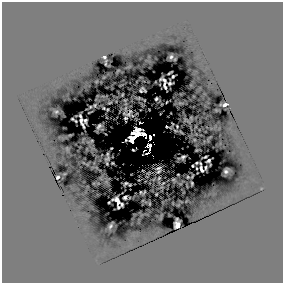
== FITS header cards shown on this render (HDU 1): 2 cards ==
NAXIS1  =                  281 /
NAXIS2  =                  281 /

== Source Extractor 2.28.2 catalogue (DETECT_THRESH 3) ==
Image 281 x 281 px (HDU 1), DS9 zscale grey, 1 PNG px = 1 image px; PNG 285 x 285 px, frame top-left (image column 1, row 281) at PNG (2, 2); no overlay
Background 0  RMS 1.2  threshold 3.67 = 3 sigma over >= 5 px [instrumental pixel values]
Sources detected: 149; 35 with non-positive FLUX_AUTO (blend fragments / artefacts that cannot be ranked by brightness) are not listed; the other 114 listed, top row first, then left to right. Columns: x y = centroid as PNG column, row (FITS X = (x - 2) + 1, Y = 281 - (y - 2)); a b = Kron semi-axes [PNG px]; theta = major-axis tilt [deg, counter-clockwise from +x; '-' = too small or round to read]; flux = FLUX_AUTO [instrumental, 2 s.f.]
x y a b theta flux
104 57 5 4 - 790
171 57 4 4 - 770
198 57 3 3 - 95
175 59 3 2 - 190
148 61 5 2 - 65
128 67 5 2 - 75
206 68 5 2 - 70
118 71 4 2 - 49
73 73 8 3 38 100
170 73 5 2 - 150
173 76 3 2 - 280
104 77 3 2 - 140
96 81 3 3 - 160
54 82 10 6 65 200
170 83 4 4 - 18
121 85 4 2 - 94
191 85 3 2 - 91
57 86 4 3 - 87
200 88 3 2 - 69
122 95 3 2 - 150
97 96 3 2 - 65
103 96 4 2 - 210
106 96 3 2 - 26
138 98 7 2 -10 190
156 99 3 3 - 350
144 100 2 2 - 18
110 102 4 2 - 120
166 102 3 2 - 160
180 103 5 2 - 120
126 104 3 3 - 79
162 104 2 2 - 130
95 105 4 3 - 290
142 105 4 2 - 47
225 105 6 4 8 2300
90 107 3 2 - 230
104 108 4 2 - 190
107 109 3 2 - 170
216 110 4 2 - 110
56 111 6 4 -15 520
130 111 3 2 - 160
90 112 5 2 - 56
128 114 6 3 -3 390
80 116 4 2 - 630
132 116 4 2 - 10
191 118 5 3 - 17
72 119 3 2 - 240
177 126 3 2 - 210
195 126 3 2 - 110
215 127 4 2 - 45
219 128 3 2 - 93
102 129 3 2 - 71
181 132 4 2 - 140
144 134 4 3 - 2200
196 134 2 2 - 89
70 135 5 2 - 150
45 137 3 2 - 55
150 137 4 2 - 3700
61 138 6 3 -12 2.4
83 140 5 2 - 48
194 140 3 2 - 160
53 148 3 2 - 47
111 148 2 2 - 370
67 149 5 4 - 110
87 149 3 2 - 110
133 150 3 2 - 500
197 150 4 2 - 9.1
107 154 4 2 - 320
182 157 6 3 23 79
205 157 4 2 - 450
107 158 5 3 - 180
83 162 3 2 - 150
107 163 4 2 - 53
112 163 3 2 - 210
196 163 2 2 - 310
193 166 2 2 - 440
206 167 4 2 - 260
197 168 2 2 - 230
201 168 8 3 -74 710
158 171 4 2 - 75
226 171 6 4 43 930
148 173 3 2 - 160
64 174 4 2 - 170
178 174 2 2 - 110
192 176 4 2 - 200
58 177 4 3 - 1200
188 177 3 2 - 130
154 179 3 2 - 69
174 180 4 3 - 160
106 181 5 3 - 34
94 183 2 2 - 120
98 183 2 2 - 96
163 183 3 2 - 61
192 183 4 2 - 270
180 184 2 2 - 89
130 185 2 2 - 320
261 188 4 3 - 180
140 192 3 2 - 130
156 194 2 2 - 160
125 197 4 3 - 400
117 200 8 5 -54 1000
186 201 3 2 - 130
109 202 2 2 - 290
181 202 3 2 - 86
122 204 4 3 - 480
149 204 3 2 - 140
178 205 3 2 - 110
118 207 3 3 - 230
141 215 2 2 - 52
161 217 6 2 75 41
177 225 7 5 89 4200
110 226 7 3 63 600
133 235 3 2 - 66
130 245 5 3 - 130
96 260 5 3 - 76
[35 non-positive-flux detections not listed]